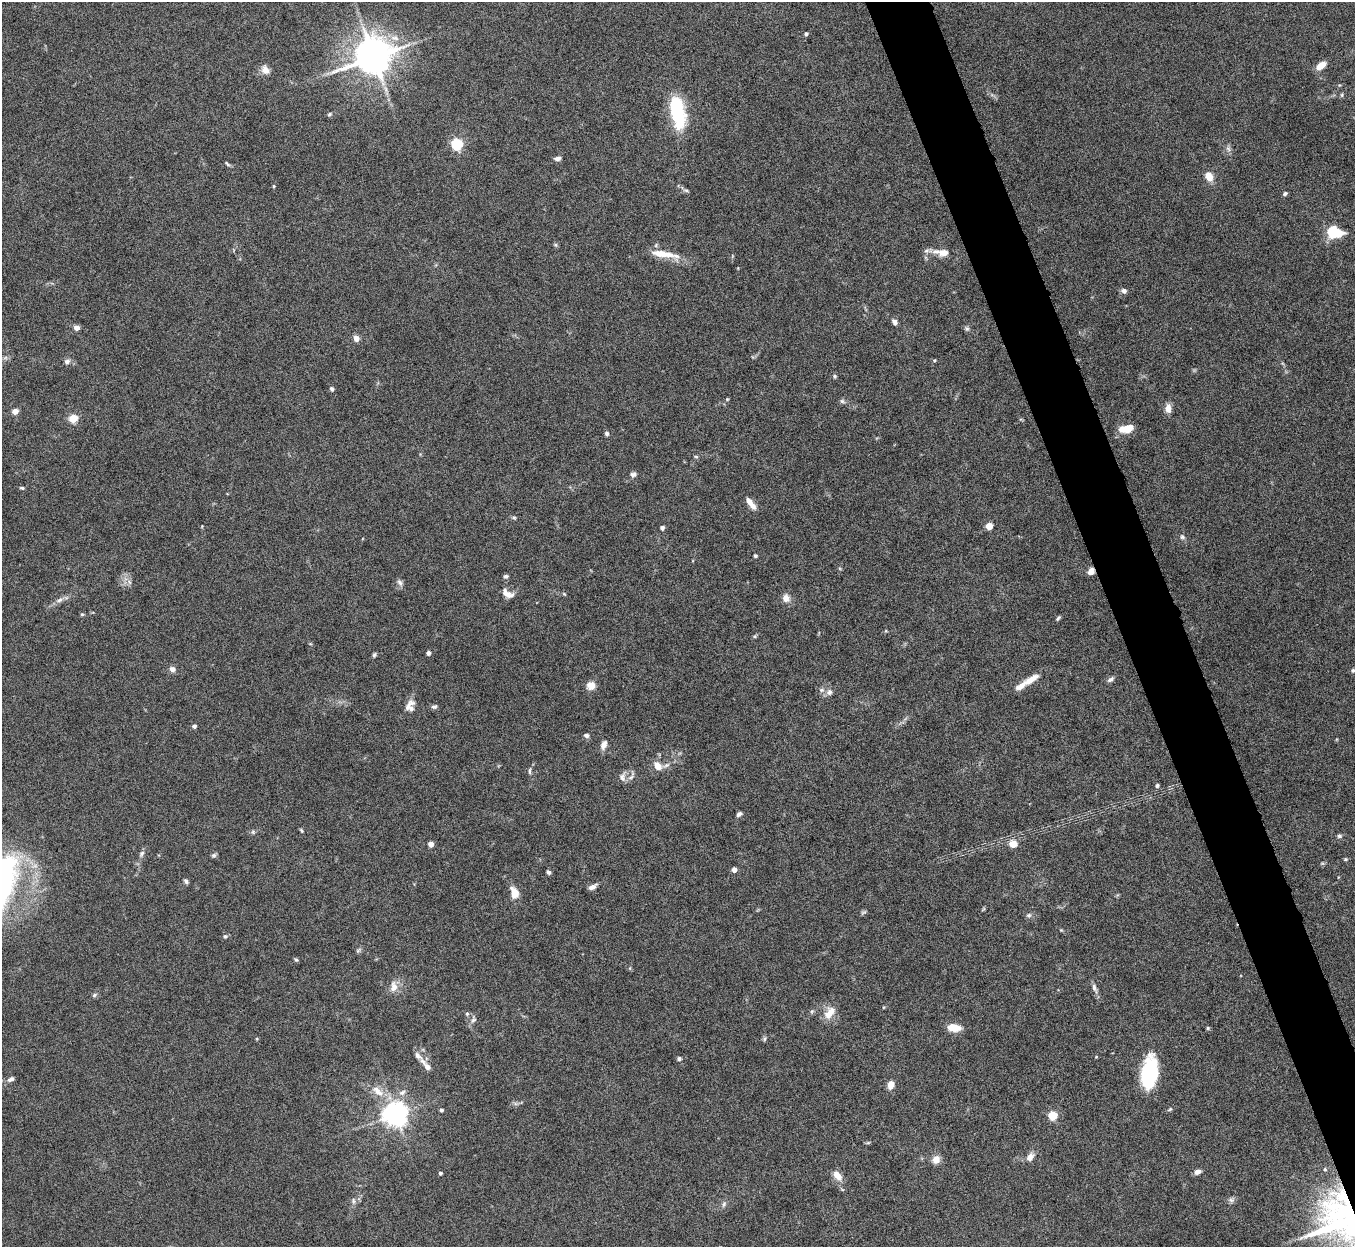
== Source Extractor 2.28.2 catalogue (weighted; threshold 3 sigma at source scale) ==
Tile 6 of 4 x 4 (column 2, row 2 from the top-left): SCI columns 1356-2708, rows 2640-3884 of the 5422 x 5403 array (HDU 1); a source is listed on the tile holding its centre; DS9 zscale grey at full resolution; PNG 1357 x 1249 px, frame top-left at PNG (2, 2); no overlay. Shown black and unused: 4% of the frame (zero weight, under 8 of 15 exposures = <1% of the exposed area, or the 3 px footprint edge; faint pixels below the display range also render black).
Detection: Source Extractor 2.28.2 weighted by HDU 2 'WHT'; one run over the whole footprint, this tile lists its part. Background 0.161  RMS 0.0048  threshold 0.0196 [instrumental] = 3 sigma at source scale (4.09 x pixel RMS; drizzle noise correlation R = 1.36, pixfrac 0.8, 0.05/0.05 arcsec/px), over >= 5 px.
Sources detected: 133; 3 inside a brighter object's white glare — not listed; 8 inside a brighter listed object's ellipse — not listed separately; the other 122 listed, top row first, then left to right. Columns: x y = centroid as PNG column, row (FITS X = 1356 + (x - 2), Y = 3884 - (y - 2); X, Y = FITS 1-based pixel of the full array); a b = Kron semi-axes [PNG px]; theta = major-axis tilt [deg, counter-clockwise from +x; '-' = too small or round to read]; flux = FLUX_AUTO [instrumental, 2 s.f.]
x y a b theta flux
806 34 4 4 - 0.95
373 57 11 10 - 1200
1321 65 11 6 35 4.7
265 70 11 9 -56 3
1342 95 6 4 90 0.58
678 112 38 16 -79 27
329 114 6 5 - 0.62
457 144 5 5 - 48
1228 149 9 5 -69 1.3
558 158 9 5 10 1.4
227 164 8 3 -46 0.68
1209 176 11 8 -63 4.9
274 186 4 3 - 0.42
686 190 7 4 -13 0.8
1285 194 6 5 - 0.86
1332 234 15 10 -80 9.2
556 245 6 4 -71 0.62
942 252 24 9 -6 5.6
663 254 36 9 -9 9.1
1124 291 7 5 -19 1.6
894 322 7 6 - 1.6
76 328 6 5 - 2.3
967 329 6 6 - 0.95
356 338 6 6 - 2.6
934 360 5 4 - 0.55
67 361 8 6 16 1.5
834 376 6 4 -23 0.67
332 389 6 4 -46 0.95
727 399 5 4 - 0.47
842 401 7 6 - 0.97
1168 408 9 7 87 3.7
15 411 4 4 - 5
73 418 5 5 - 18
1128 429 16 8 41 5.9
607 434 5 5 - 1.1
696 457 6 4 -3 0.53
633 474 8 7 - 1.4
22 488 6 4 -10 0.64
749 502 12 7 -55 3.2
514 518 5 5 - 0.63
989 526 5 5 - 10
662 528 5 5 - 1.1
1182 537 7 6 - 1
755 556 4 4 - 0.8
1091 571 8 6 46 2.8
506 576 6 5 - 0.98
129 582 8 4 -54 1.1
400 583 9 6 -46 1.4
507 593 16 8 -31 3.5
564 594 6 3 -45 0.47
786 598 8 8 - 3.5
59 600 12 5 20 2
82 614 5 4 - 0.57
1058 618 8 4 51 0.78
886 631 5 3 - 0.41
755 636 5 4 - 0.64
428 653 5 4 - 1.2
374 655 5 4 - 0.86
172 669 7 7 - 2
1353 670 6 4 75 0.73
1032 679 23 8 32 5.2
1110 679 9 6 35 1.3
591 686 10 10 - 3.7
829 692 9 8 - 1.8
408 707 26 6 66 2.8
434 707 8 5 16 1
194 726 4 4 - 1.3
586 735 7 5 -14 1.1
604 745 13 7 71 2.6
658 766 12 9 -50 4.2
529 771 8 4 90 0.87
622 777 13 9 86 2.2
1157 786 5 4 - 1
739 814 8 5 32 1.1
301 830 6 3 -54 0.56
253 832 6 4 -46 0.69
1339 836 6 5 - 0.87
431 844 4 4 - 3.3
1013 844 7 6 - 5.5
141 854 9 6 59 1.3
214 855 7 5 29 0.92
1345 859 5 4 - 0.5
734 870 4 4 - 2.9
549 872 5 4 - 0.95
186 881 6 4 -50 1.1
592 887 9 5 29 1.9
2 892 59 15 69 70
514 893 12 8 -76 5.8
863 912 9 4 35 0.75
1029 915 7 6 - 1.1
225 936 6 6 - 0.88
296 960 6 4 -60 0.69
394 987 16 10 87 3.7
1094 988 14 6 -72 1.9
94 995 7 5 37 0.81
829 1013 17 10 57 5.6
467 1014 6 5 - 0.74
473 1020 9 7 68 1.5
954 1028 13 7 -6 7
1208 1028 5 4 - 0.56
764 1039 7 5 73 0.76
1096 1057 5 3 - 0.33
679 1059 5 5 - 0.93
426 1066 20 6 -50 3.4
1149 1073 29 15 78 32
11 1079 9 5 24 1.6
891 1085 9 7 70 3.5
378 1091 20 9 -40 5.7
402 1092 10 7 38 1.9
1170 1109 8 4 36 0.67
441 1110 4 4 - 0.84
395 1114 7 7 - 460
1053 1116 5 5 - 22
1030 1157 11 8 52 2.8
936 1160 9 8 - 3.8
1197 1172 8 6 24 1.8
440 1173 3 3 - 0.92
838 1176 13 8 -53 4.3
1231 1200 8 6 -21 1.3
353 1201 8 4 -82 0.91
724 1204 9 5 76 1.2
1341 1220 58 53 -26 140
Overlapping masked pixels (flux is a lower limit): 2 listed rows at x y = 1091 571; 1341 1220
Isophote crosses this tile's border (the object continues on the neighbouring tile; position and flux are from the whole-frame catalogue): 2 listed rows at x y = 2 892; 1341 1220